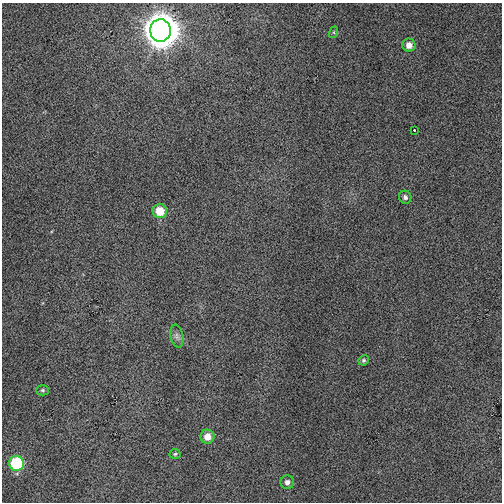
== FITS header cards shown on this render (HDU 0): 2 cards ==
NAXIS1  =                  500
NAXIS2  =                  500

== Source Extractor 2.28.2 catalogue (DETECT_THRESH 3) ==
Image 500 x 500 px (HDU 0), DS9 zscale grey, 1 PNG px = 1 image px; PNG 504 x 504 px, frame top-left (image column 1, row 500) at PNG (2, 3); each listed source drawn as its Kron ellipse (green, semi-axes under 4 px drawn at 4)
Background 0.00146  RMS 0.01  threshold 0.0299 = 3 sigma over >= 5 px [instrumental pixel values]
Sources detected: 13; all 13 listed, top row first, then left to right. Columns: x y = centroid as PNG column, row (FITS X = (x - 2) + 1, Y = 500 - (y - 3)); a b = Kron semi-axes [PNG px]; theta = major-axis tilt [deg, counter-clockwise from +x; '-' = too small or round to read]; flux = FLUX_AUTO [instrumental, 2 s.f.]
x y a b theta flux
160 30 11 10 - 1900
334 32 6 4 73 0.77
409 45 7 6 - 5.1
414 130 3 3 - 0.82
405 197 6 6 - 2.1
160 211 7 7 - 13
177 336 12 6 -79 2.9
364 360 5 5 - 1.2
42 390 6 5 - 1.1
207 437 7 7 - 6.7
175 454 5 4 - 1.1
16 463 7 7 - 45
287 482 7 7 - 3.2